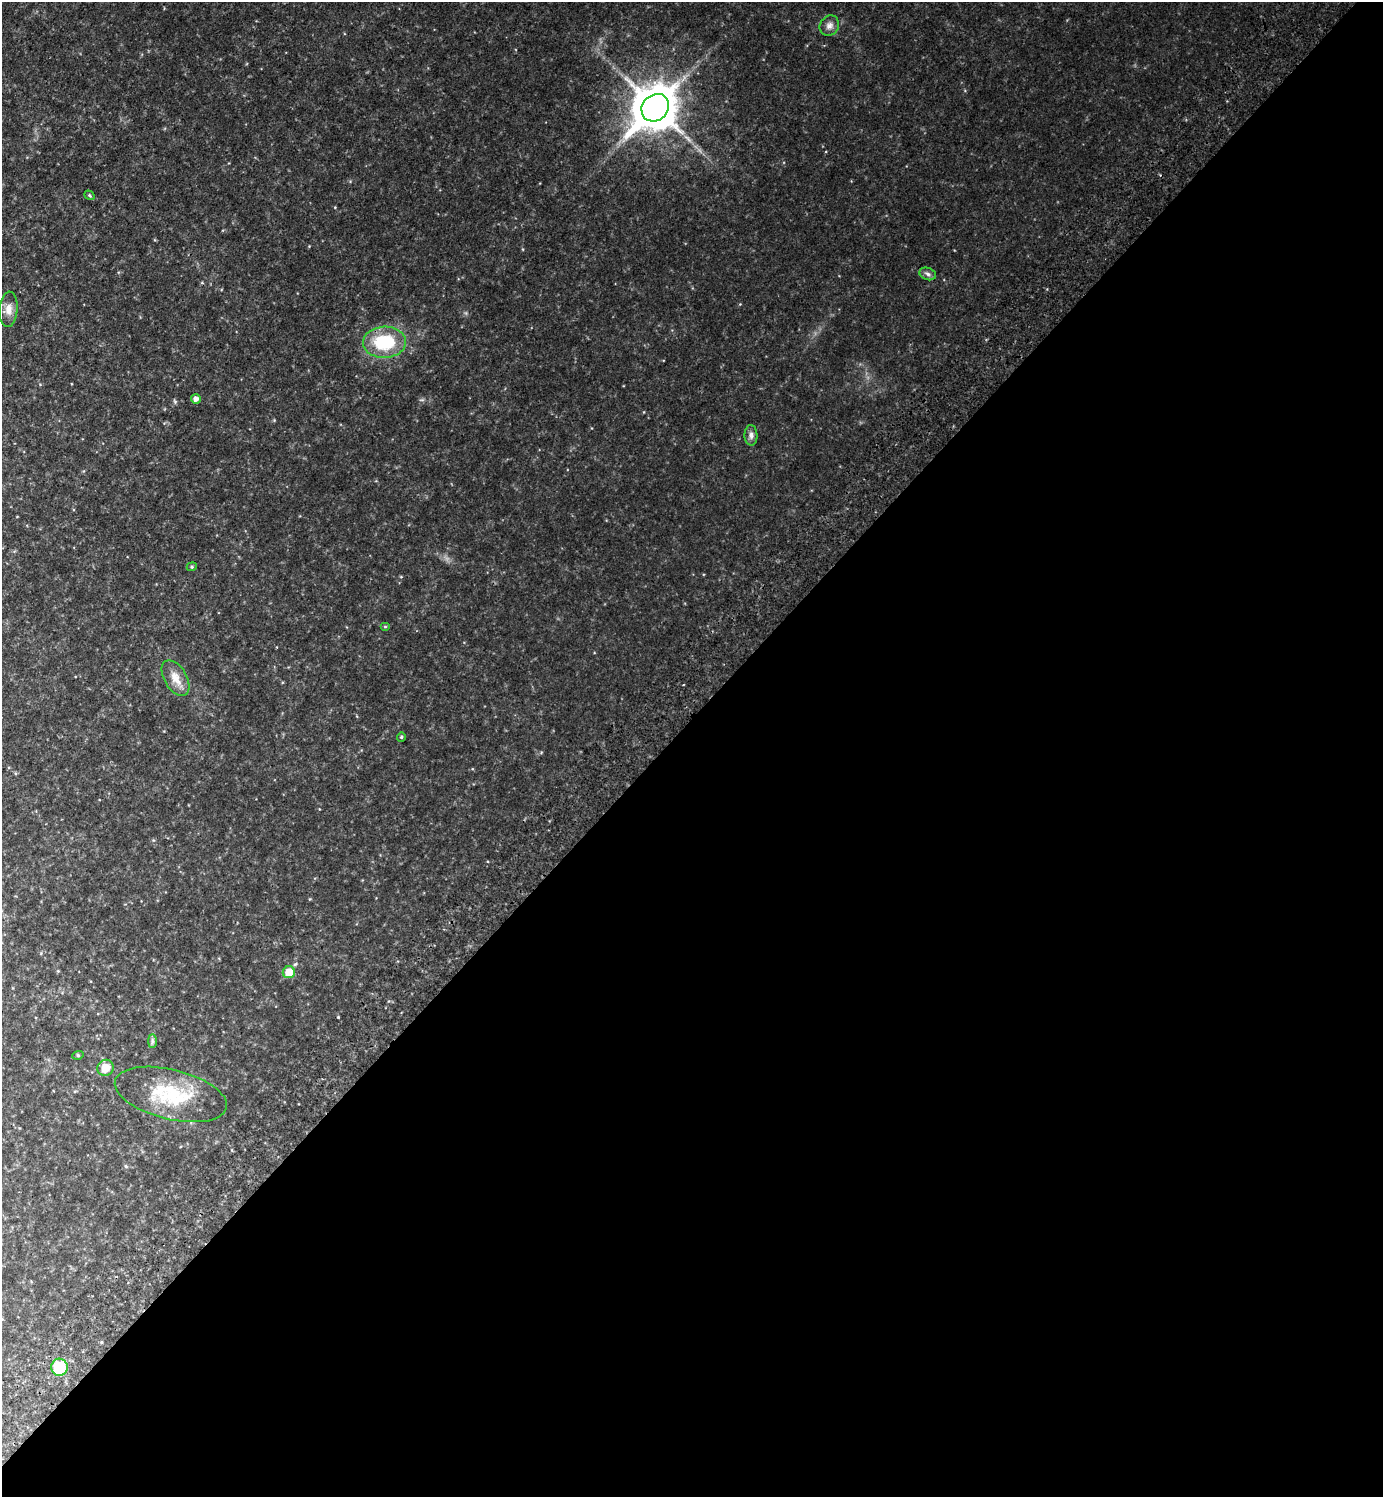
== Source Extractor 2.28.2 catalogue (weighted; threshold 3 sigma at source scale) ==
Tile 12 of 4 x 4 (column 4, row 3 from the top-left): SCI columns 4488-5868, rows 1539-3033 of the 6072 x 6069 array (HDU 1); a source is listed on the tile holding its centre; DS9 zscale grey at full resolution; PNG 1385 x 1499 px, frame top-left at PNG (2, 2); each listed source drawn as its Kron ellipse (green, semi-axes under 4 px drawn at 4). Shown black and unused: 52% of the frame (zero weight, under 2 of 3 exposures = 3% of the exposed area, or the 3 px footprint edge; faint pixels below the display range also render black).
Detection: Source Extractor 2.28.2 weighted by HDU 2 'WHT'; one run over the whole footprint, this tile lists its part. Background 0.0792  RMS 0.011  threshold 0.0511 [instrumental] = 3 sigma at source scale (4.5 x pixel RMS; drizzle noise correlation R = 1.50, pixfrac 1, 0.05/0.05 arcsec/px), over >= 5 px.
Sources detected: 18; all 18 listed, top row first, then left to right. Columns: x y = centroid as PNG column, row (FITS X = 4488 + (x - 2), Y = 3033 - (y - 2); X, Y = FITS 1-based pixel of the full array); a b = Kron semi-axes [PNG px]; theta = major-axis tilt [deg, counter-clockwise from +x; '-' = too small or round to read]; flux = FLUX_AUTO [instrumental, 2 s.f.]
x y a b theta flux
829 26 11 9 55 5.1
655 108 15 12 46 3400
89 195 5 4 - 1.3
928 274 8 6 -19 2.8
9 309 18 8 86 8
385 342 21 15 2 52
196 399 5 5 - 4.1
751 435 10 6 -88 4
192 567 5 4 - 1.5
385 627 5 3 - 0.84
175 678 20 11 -60 12
401 737 4 4 - 1.2
289 972 6 6 - 18
152 1041 7 4 -90 2
78 1055 6 3 18 1.1
106 1068 8 8 - 13
171 1094 57 25 -14 65
59 1367 8 8 - 34
Overlapping masked pixels (flux is a lower limit): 1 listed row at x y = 59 1367